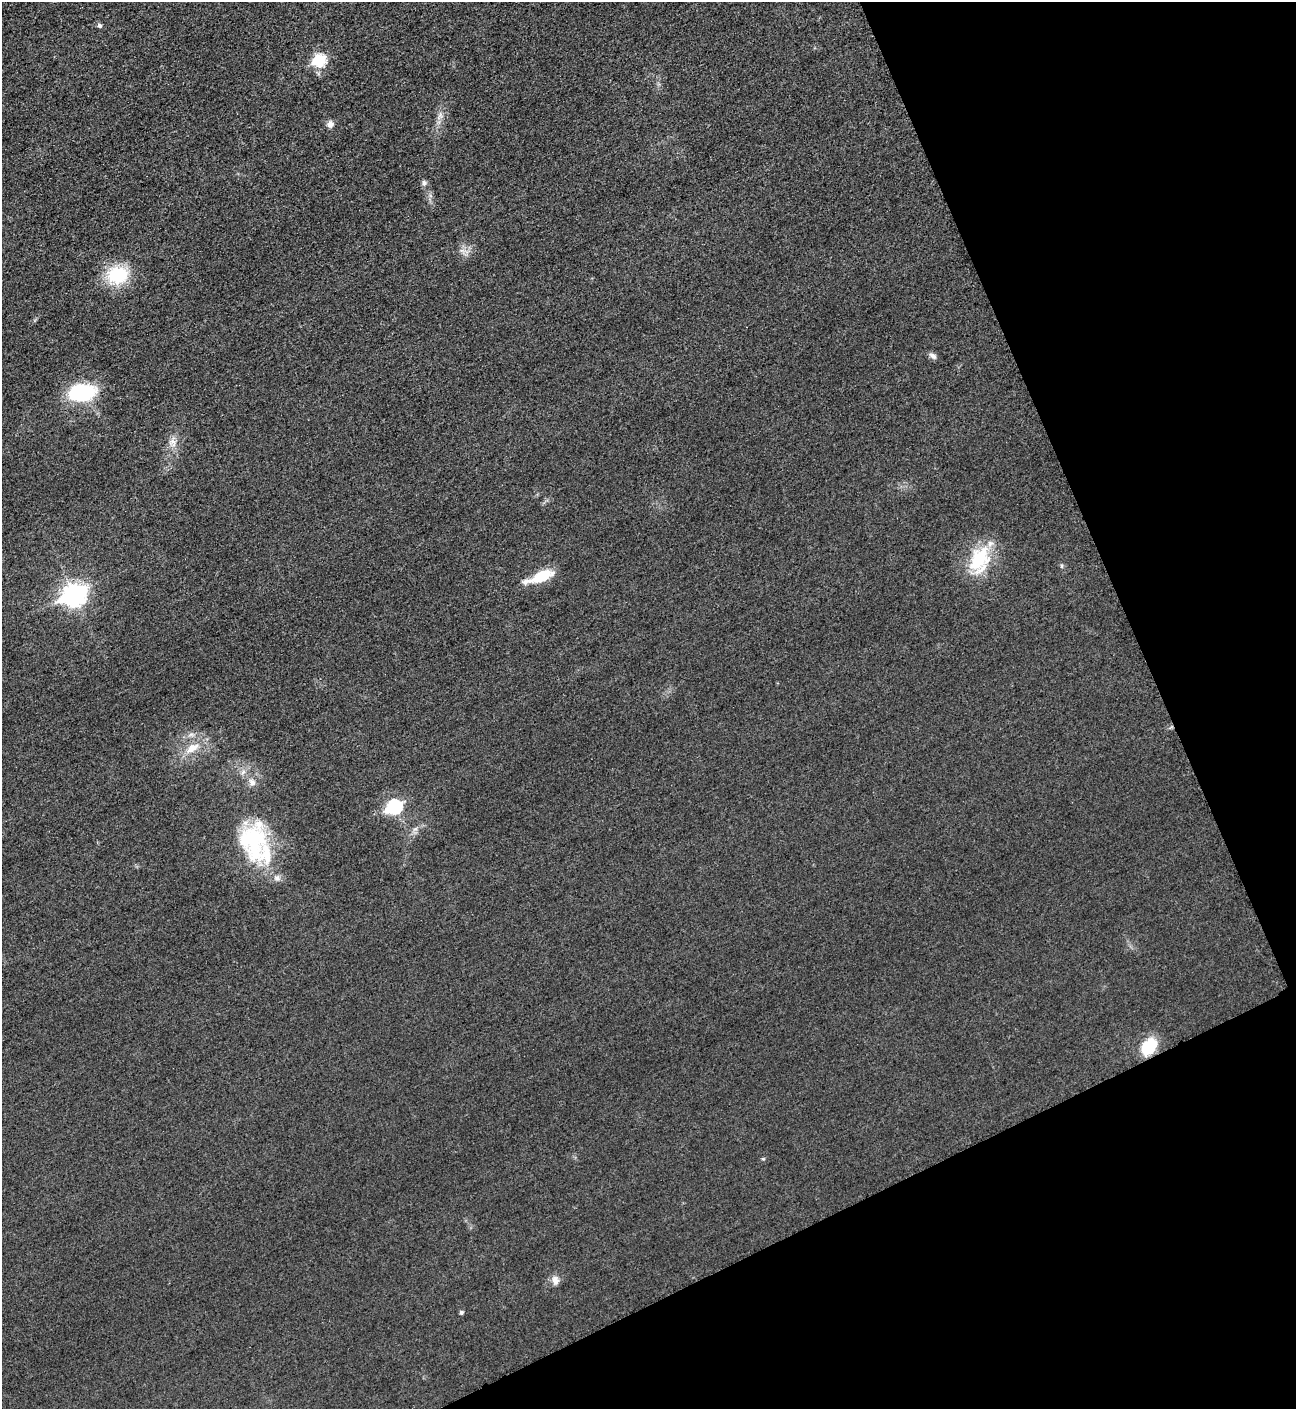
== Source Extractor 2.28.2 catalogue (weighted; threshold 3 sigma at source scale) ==
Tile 12 of 4 x 4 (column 4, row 3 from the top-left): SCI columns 4182-5475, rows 1420-2826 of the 5640 x 5651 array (HDU 1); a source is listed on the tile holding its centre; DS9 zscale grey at full resolution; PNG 1298 x 1411 px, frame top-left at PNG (2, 2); no overlay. Shown black and unused: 22% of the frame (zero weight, under 3 of 5 exposures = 1% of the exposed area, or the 3 px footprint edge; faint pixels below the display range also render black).
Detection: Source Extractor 2.28.2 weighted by HDU 2 'WHT'; one run over the whole footprint, this tile lists its part. Background 0.0189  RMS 0.005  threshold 0.0227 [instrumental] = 3 sigma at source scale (4.5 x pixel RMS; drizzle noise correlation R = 1.50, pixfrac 1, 0.05/0.05 arcsec/px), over >= 5 px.
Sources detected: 22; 2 inside a brighter listed object's ellipse — not listed separately; the other 20 listed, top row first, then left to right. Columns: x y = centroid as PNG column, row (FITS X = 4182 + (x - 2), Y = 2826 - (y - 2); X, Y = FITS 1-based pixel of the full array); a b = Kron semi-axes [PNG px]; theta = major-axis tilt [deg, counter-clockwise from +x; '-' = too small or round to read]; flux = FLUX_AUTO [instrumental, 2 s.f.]
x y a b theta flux
99 26 5 5 - 1.3
319 60 7 6 - 42
330 124 9 8 - 2.3
424 183 7 7 - 1.4
118 275 21 17 9 27
933 356 10 6 -38 1.9
81 393 29 18 6 36
173 442 7 4 -19 1.5
979 559 35 24 56 25
1062 566 6 4 -71 0.66
541 576 26 9 22 18
74 595 10 8 24 300
192 748 20 10 32 8
252 782 11 8 -61 2.8
394 807 8 7 - 73
415 829 7 4 18 1.1
253 841 50 34 -79 49
1149 1047 17 12 52 19
555 1280 11 9 -77 3.1
461 1312 5 4 - 1.1
Unlisted compact peaks at least as high as the median listed source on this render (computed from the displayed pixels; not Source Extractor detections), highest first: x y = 763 1159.